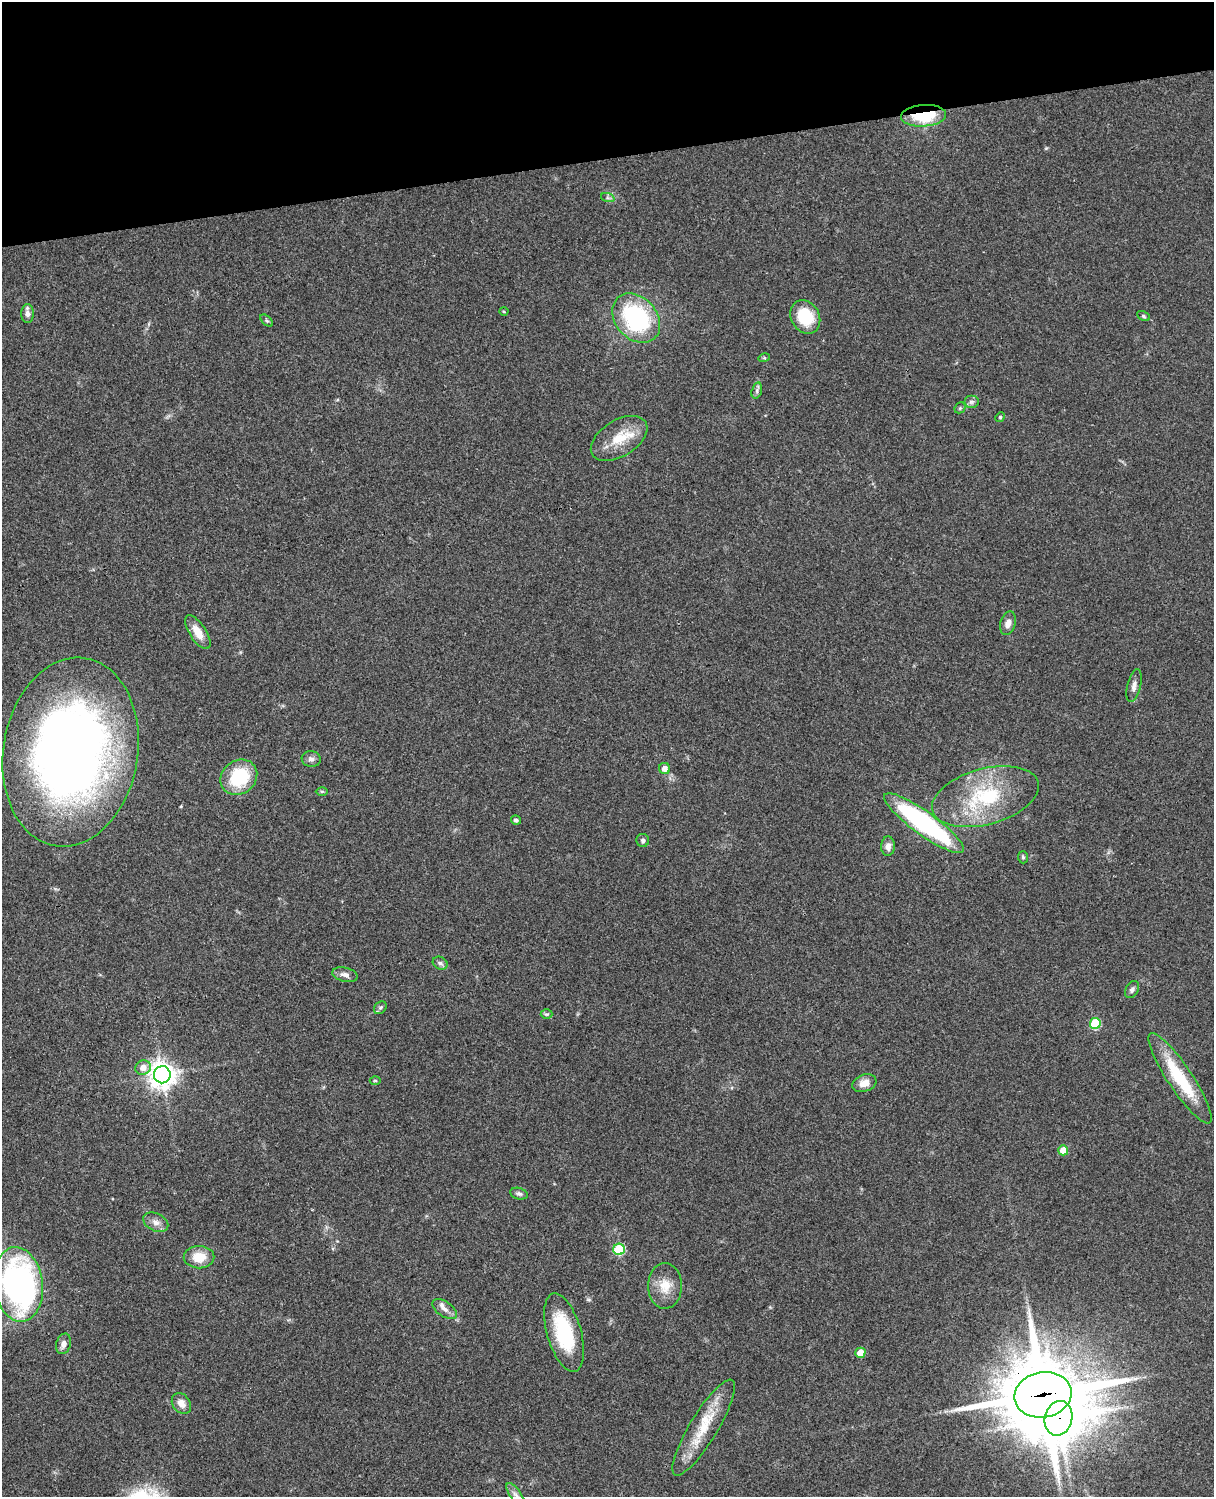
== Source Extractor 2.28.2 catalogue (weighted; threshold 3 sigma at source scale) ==
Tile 3 of 4 x 3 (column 3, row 1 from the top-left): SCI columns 2545-3756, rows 3269-4763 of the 5087 x 4927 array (HDU 1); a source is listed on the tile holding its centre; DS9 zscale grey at full resolution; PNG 1216 x 1499 px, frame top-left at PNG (2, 2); each listed source drawn as its Kron ellipse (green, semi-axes under 4 px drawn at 4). Shown black and unused: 10% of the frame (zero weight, under 3 of 4 exposures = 6% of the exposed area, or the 3 px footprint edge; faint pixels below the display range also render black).
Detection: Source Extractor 2.28.2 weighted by HDU 2 'WHT'; one run over the whole footprint, this tile lists its part. Background 0.0986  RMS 0.0064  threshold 0.0289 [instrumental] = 3 sigma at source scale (4.5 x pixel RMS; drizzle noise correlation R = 1.50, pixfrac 1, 0.05/0.05 arcsec/px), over >= 5 px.
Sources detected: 55; all 55 listed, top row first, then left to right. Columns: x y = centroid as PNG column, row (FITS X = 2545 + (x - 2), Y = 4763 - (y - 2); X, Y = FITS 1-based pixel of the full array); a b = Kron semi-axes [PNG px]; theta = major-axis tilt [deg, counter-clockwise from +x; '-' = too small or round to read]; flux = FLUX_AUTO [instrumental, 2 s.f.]
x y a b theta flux
924 116 22 10 4 33
608 198 7 4 -18 1.2
504 312 4 3 - 0.57
27 314 9 6 -89 2.8
1143 316 7 4 -28 1
805 317 17 14 -60 24
636 318 27 21 -48 74
267 321 7 4 -45 1.1
764 358 6 3 17 0.7
757 391 8 5 73 1.6
971 402 7 6 - 1.7
960 408 6 5 - 0.99
1000 417 5 4 - 0.78
619 438 31 18 32 18
1008 623 12 7 74 4
198 632 19 8 -57 8.7
1134 686 17 7 77 3.7
71 752 95 67 81 530
311 759 9 8 - 2.6
665 768 5 5 - 4.4
239 777 19 16 37 37
322 791 6 4 0 0.83
985 797 55 28 15 55
516 820 5 4 - 1.6
924 823 48 11 -36 110
643 840 6 6 - 1.6
888 846 10 7 90 3.3
1023 857 6 5 - 1
440 963 8 6 -28 1.7
345 975 13 7 -13 3.3
1132 990 9 6 61 1.9
380 1008 7 5 44 1.4
547 1014 6 4 0 0.93
1095 1023 5 5 - 38
143 1068 8 7 - 5.1
162 1075 8 8 - 670
1180 1078 54 12 -56 36
375 1081 5 3 - 0.74
864 1083 12 8 19 5.9
1063 1150 5 5 - 11
519 1194 9 5 -15 1.7
156 1222 13 8 -26 4.2
619 1249 5 5 - 41
199 1257 15 11 1 12
18 1284 37 24 -83 200
665 1286 23 17 -89 12
445 1309 14 7 -35 4
564 1332 40 17 -74 45
63 1344 10 7 73 3.7
860 1353 5 5 - 9.3
1043 1395 29 22 10 6700
181 1404 11 8 -51 5.4
1059 1418 17 13 75 1600
704 1428 55 14 59 25
515 1495 14 5 -55 3.2
Overlapping masked pixels (flux is a lower limit): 3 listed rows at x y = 924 116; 1043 1395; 1059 1418
Isophote crosses this tile's border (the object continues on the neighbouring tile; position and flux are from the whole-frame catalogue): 1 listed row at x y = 515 1495